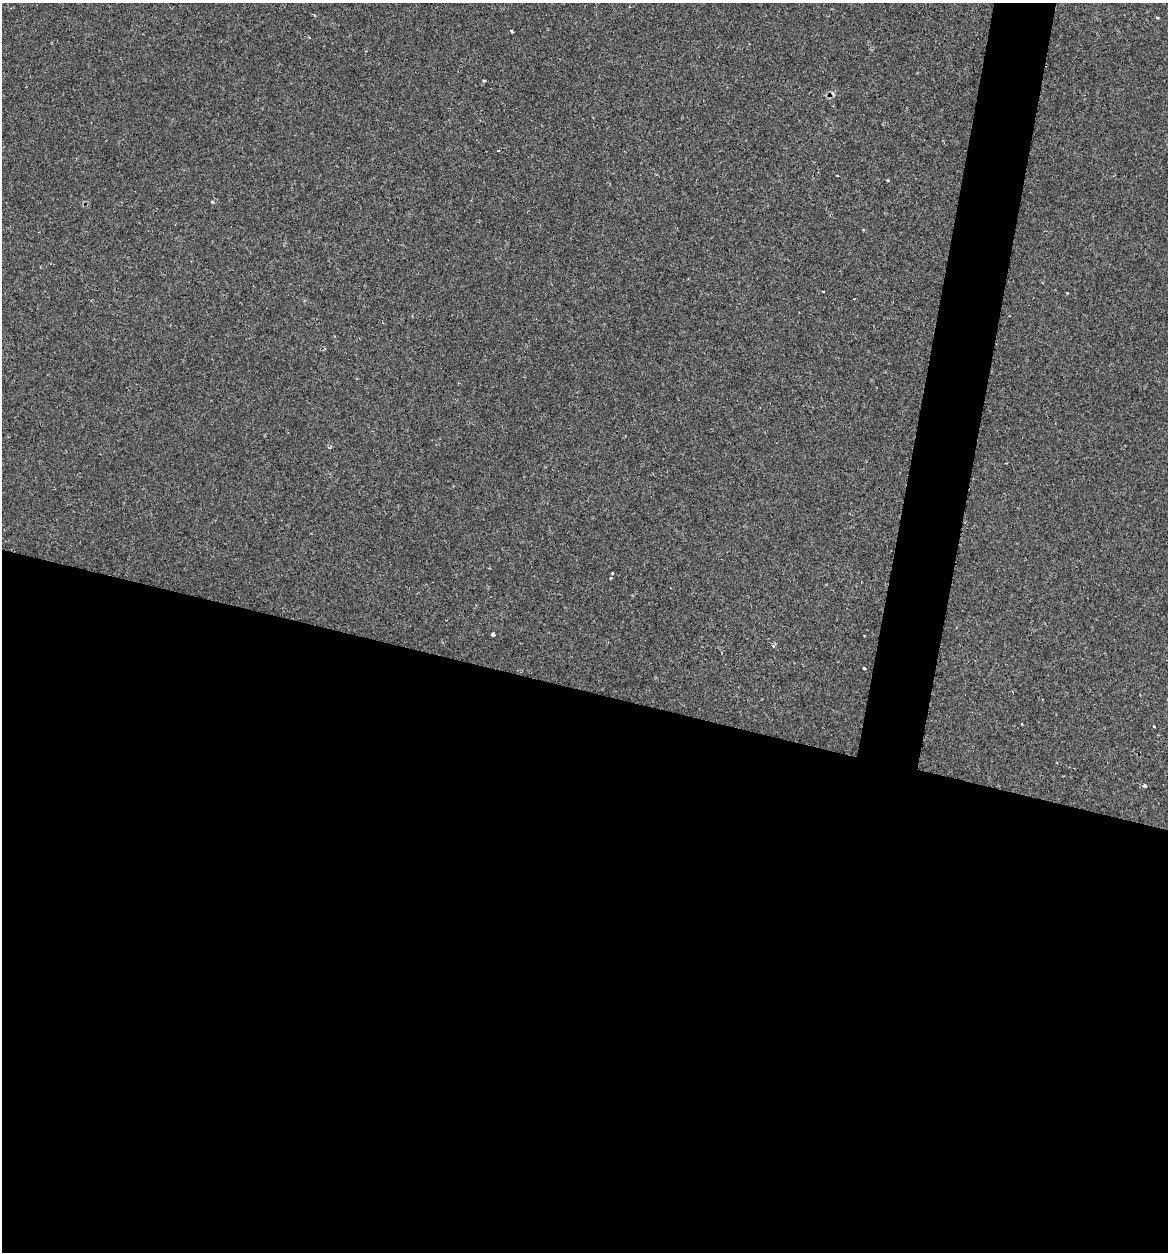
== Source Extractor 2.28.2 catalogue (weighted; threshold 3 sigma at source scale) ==
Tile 14 of 4 x 4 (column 2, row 4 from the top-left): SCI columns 1290-2455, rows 32-1281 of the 5031 x 5032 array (HDU 1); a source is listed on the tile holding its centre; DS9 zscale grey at full resolution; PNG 1170 x 1254 px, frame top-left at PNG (2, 3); no overlay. Shown black and unused: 48% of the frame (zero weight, under 2 of 3 exposures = <1% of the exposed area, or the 3 px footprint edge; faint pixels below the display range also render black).
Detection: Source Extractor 2.28.2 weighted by HDU 2 'WHT'; one run over the whole footprint, this tile lists its part. Background 0.0939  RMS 0.006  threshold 0.0269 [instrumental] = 3 sigma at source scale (4.5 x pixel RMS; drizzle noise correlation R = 1.50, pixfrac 1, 0.05/0.05 arcsec/px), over >= 5 px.
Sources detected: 19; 3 cosmic-ray / hot-pixel residue — not listed; the other 16 listed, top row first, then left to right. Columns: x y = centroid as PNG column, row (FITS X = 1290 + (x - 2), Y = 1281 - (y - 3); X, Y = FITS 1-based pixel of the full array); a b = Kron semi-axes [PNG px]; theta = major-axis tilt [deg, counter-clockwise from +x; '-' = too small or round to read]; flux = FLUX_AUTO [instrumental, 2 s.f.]
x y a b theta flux
1157 17 4 3 - 1.8
511 31 4 2 - 0.77
309 37 3 3 - 1.1
483 80 3 3 - 4.1
498 151 3 3 - 1
837 176 3 2 - 0.67
888 180 3 3 - 1.7
823 291 3 3 - 1
1067 293 3 3 - 0.73
612 573 3 3 - 2.4
493 634 4 3 - 2
864 635 3 2 - 0.95
864 668 3 3 - 5.1
1022 724 3 2 - 0.61
1154 726 3 3 - 1.5
1145 785 3 3 - 4.1